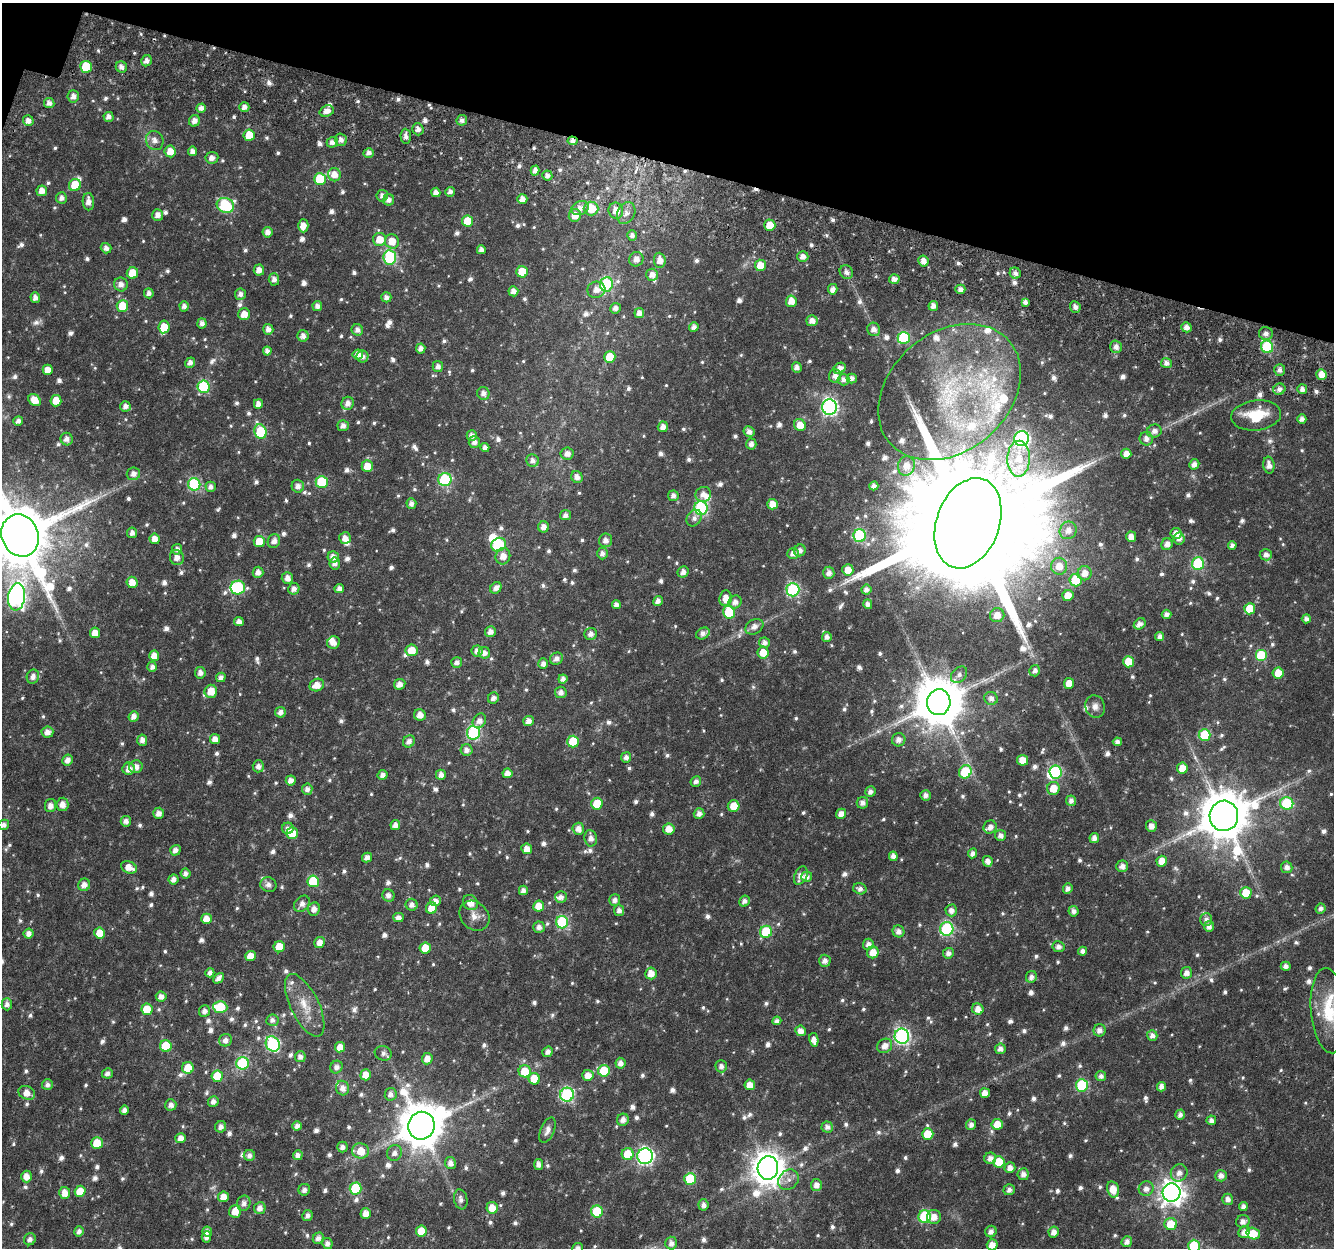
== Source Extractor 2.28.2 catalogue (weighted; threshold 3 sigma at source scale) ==
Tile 2 of 4 x 4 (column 2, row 1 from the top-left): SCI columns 1387-2718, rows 4042-5287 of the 5445 x 5654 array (HDU 1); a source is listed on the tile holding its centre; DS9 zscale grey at full resolution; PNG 1336 x 1250 px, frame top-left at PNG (2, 3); each listed source drawn as its Kron ellipse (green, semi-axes under 4 px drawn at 4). Shown black and unused: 13% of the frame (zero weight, under 3 of 6 exposures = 5% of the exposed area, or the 3 px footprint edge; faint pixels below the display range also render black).
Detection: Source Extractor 2.28.2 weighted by HDU 2 'WHT'; one run over the whole footprint, this tile lists its part. Background 0.0185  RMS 0.0024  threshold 0.00974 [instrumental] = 3 sigma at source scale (4.09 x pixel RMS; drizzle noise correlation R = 1.36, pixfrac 0.8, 0.0396/0.0396 arcsec/px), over >= 5 px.
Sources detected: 1032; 5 too faint to see at this stretch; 4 inside a brighter object's white glare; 4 cosmic-ray / hot-pixel residue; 2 long thin detections or spike segments (spike, bleed or trail) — neither listed nor drawn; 25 inside a brighter listed object's ellipse — not listed separately; of the other 992, all 500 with FLUX_AUTO >= 1.02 (the completeness limit of this list) listed and drawn (492 fainter detections not listed), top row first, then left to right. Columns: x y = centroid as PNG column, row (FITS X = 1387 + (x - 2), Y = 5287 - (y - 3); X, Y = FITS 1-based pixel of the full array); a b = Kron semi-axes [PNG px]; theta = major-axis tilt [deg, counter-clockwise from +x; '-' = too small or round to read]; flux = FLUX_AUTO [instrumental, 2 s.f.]
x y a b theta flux
147 61 6 5 - 1.1
86 67 6 6 - 8.8
121 67 6 5 - 1.2
73 96 6 5 - 1.5
49 103 5 5 - 1.2
244 107 5 4 - 1.2
201 108 5 4 - 1.1
327 111 7 5 20 1.7
109 117 5 5 - 1.1
462 120 5 5 - 1.1
28 121 5 5 - 1.4
194 121 6 5 - 1.4
418 129 6 5 - 1.4
249 135 6 5 - 5
406 136 7 5 -88 1.2
155 140 10 8 -64 1.6
341 140 6 6 - 1.2
572 141 5 4 - 1.1
332 142 5 5 - 1.2
170 151 6 5 - 2.8
193 151 5 4 - 1.3
369 153 5 4 - 1.2
212 158 6 6 - 1.4
535 170 5 4 - 1.3
334 175 7 6 - 2.2
547 176 5 5 - 1.2
320 179 6 6 - 8.4
75 185 6 6 - 4.9
42 191 5 5 - 1.9
436 192 4 4 - 1.3
450 192 5 4 - 1.1
382 196 6 5 - 1.2
61 198 5 5 - 1.1
522 199 5 4 - 1.4
389 200 5 5 - 1.2
88 202 9 5 -86 1.6
225 205 9 7 -21 20
580 208 9 6 22 1.7
591 208 7 7 - 5.9
616 211 8 7 - 2.5
626 213 11 8 64 1.4
158 215 6 5 - 1.4
575 215 6 6 - 3
468 221 5 5 - 5.3
770 225 5 5 - 3.9
303 226 6 5 - 1.9
268 232 5 5 - 1.5
632 235 5 5 - 1.1
380 239 6 6 - 3.4
392 241 7 7 - 3
106 248 5 5 - 1.1
481 250 4 4 - 1.1
803 257 5 5 - 1.5
390 258 7 6 - 25
636 259 7 7 - 1.7
660 260 7 6 - 2.1
923 261 5 5 - 1.7
760 265 6 5 - 3.6
259 270 5 5 - 1.5
522 272 5 5 - 5.7
846 272 7 6 - 1.1
132 273 6 5 - 5.2
1015 273 6 5 - 1.1
652 275 6 6 - 1.6
274 279 6 5 - 1.2
894 279 5 5 - 1.4
121 284 7 6 - 1.4
606 284 7 6 - 21
833 289 5 4 - 1.3
960 289 5 4 - 1.1
596 290 9 8 - 1.7
513 291 5 5 - 1.5
149 293 5 5 - 1
240 294 6 5 - 1.1
386 297 5 5 - 1.2
35 298 5 4 - 1.3
791 301 6 5 - 2.4
1025 302 4 4 - 1
122 306 6 5 - 5.9
184 306 5 4 - 1.1
317 306 5 5 - 1.1
933 306 5 4 - 1.4
1075 307 6 5 - 1.2
615 308 5 5 - 1.2
639 313 5 5 - 1.4
244 314 6 6 - 2.4
812 321 5 5 - 1.6
202 323 5 4 - 1.1
164 327 6 5 - 3.9
694 327 5 4 - 1.1
1186 327 5 5 - 1.4
268 329 5 5 - 1.4
874 329 7 6 - 1.4
357 330 6 5 - 1.1
1266 334 7 6 - 1.2
303 336 6 5 - 1.3
904 338 6 6 - 20
1116 347 6 5 - 1.3
1267 347 6 6 - 20
421 349 5 4 - 1.3
267 351 4 4 - 1.1
358 354 5 5 - 1.6
362 356 6 6 - 1.3
610 357 6 5 - 4.5
190 363 5 5 - 1.2
1166 363 5 5 - 1.1
438 366 5 5 - 1.2
797 367 5 5 - 1.3
840 368 6 5 - 1.5
48 370 5 5 - 2.1
1280 370 6 5 - 1.1
1321 374 5 5 - 2.2
835 376 6 6 - 1.3
852 378 5 5 - 1.1
844 380 6 6 - 1.2
203 387 6 6 - 16
1279 389 6 5 - 1.1
1302 389 5 5 - 1.1
949 392 79 59 40 45
483 393 6 6 - 1.3
35 400 7 5 -45 3.4
56 401 5 5 - 3.6
348 403 6 6 - 1.6
258 404 5 4 - 1.4
125 406 5 5 - 1.2
829 407 8 7 - 61
1256 415 25 15 6 9
1302 419 4 4 - 1.2
18 421 5 4 - 1
800 425 6 5 - 2.9
343 426 5 5 - 1.3
663 427 5 5 - 1.5
1154 431 7 6 - 1.4
260 432 7 6 - 15
749 432 6 5 - 1.2
472 435 5 5 - 1.4
67 439 6 6 - 1.3
1022 439 7 7 - 47
1146 439 7 6 - 1.3
474 442 6 5 - 1.3
751 444 5 5 - 1.2
485 448 4 4 - 1
567 454 6 6 - 1.4
1126 454 5 5 - 1.8
1019 459 18 11 88 5
533 461 6 6 - 1.1
1194 464 5 5 - 1.2
1269 465 8 5 -82 1.7
367 466 6 5 - 3.1
906 466 10 8 77 2.1
133 474 7 6 - 1.5
577 477 6 5 - 1.4
445 479 6 6 - 19
322 482 6 6 - 12
194 484 6 6 - 22
298 486 6 6 - 1.3
874 486 5 4 - 1.1
211 487 5 5 - 1
703 494 8 7 - 1.6
673 496 5 5 - 1.1
411 503 5 5 - 1.2
772 504 5 5 - 2.5
701 508 7 6 - 33
565 515 5 5 - 1.1
694 518 9 7 56 1
968 523 47 31 70 16000
543 527 5 5 - 1.5
1068 530 9 8 - 1.9
132 533 5 5 - 1.1
1176 533 5 5 - 1.8
20 535 21 18 -69 2500
860 535 6 6 - 23
1131 537 5 5 - 1.9
345 538 6 5 - 1.7
155 539 5 5 - 1.9
1179 539 6 5 - 1.2
606 540 7 6 - 1.4
259 541 5 5 - 4.2
274 541 7 6 - 1.4
1167 544 6 5 - 1.5
499 545 7 6 - 13
1232 545 4 4 - 1
177 549 5 5 - 1
800 550 6 6 - 1.2
602 553 6 5 - 1.1
793 553 6 5 - 1.3
1266 555 6 5 - 1.3
503 556 8 7 - 2.1
333 557 6 5 - 1.7
177 558 8 7 - 1.6
335 563 6 5 - 1.1
1198 564 6 6 - 21
1059 566 8 8 - 3
848 570 5 5 - 2.6
258 572 5 5 - 1.3
683 572 6 5 - 1.2
829 573 6 5 - 1.3
1085 573 7 7 - 2.1
287 578 6 5 - 1.4
1075 580 6 6 - 7.4
132 582 6 5 - 2.5
238 588 7 7 - 17
339 588 5 4 - 1.2
496 588 6 5 - 1.3
294 589 6 5 - 1.4
793 590 7 6 - 29
866 590 5 5 - 1.2
1068 595 6 5 - 2.5
17 597 13 8 82 77
726 598 8 6 84 2.2
658 601 5 4 - 1.2
735 602 7 6 - 1.4
868 604 5 4 - 1.1
616 605 4 4 - 1.1
1250 609 5 5 - 5.1
729 612 6 6 - 13
1167 614 5 4 - 1.1
997 615 7 7 - 2.3
1306 619 4 4 - 1
239 622 5 4 - 1.4
1140 624 6 5 - 1.3
754 627 9 7 31 1.3
490 632 5 5 - 1.5
95 633 5 5 - 2.5
703 633 7 5 31 1.3
591 634 6 6 - 1.2
1160 636 4 4 - 1.1
827 637 5 4 - 1.1
333 643 6 6 - 1.5
764 643 5 5 - 1.2
412 650 6 6 - 3.3
477 651 5 5 - 1.5
484 653 6 5 - 1.3
763 653 6 5 - 3.3
1261 655 6 6 - 13
154 656 5 5 - 2.4
556 659 7 5 30 1.3
457 662 5 5 - 1.1
1128 662 6 5 - 4.6
543 664 5 5 - 1.1
152 667 5 5 - 1.1
1035 671 6 5 - 1.1
200 673 5 5 - 1.3
1278 673 5 5 - 3.9
959 675 9 7 46 1
33 677 7 6 - 1.3
221 677 5 4 - 1.1
563 679 4 4 - 1.1
1069 683 5 5 - 2.8
400 684 6 5 - 1.5
317 685 7 6 - 2.5
211 691 6 6 - 3.5
561 692 6 6 - 1.1
493 698 6 5 - 1.2
991 698 7 6 - 1.3
939 702 13 12 - 1100
1095 706 11 9 -72 1.5
280 712 5 5 - 1.3
420 715 6 5 - 1.9
134 716 5 5 - 1.4
479 721 8 6 52 1.5
528 721 5 5 - 1.4
47 732 6 5 - 1.6
473 733 7 6 - 32
1205 735 6 6 - 12
215 739 5 5 - 1.8
142 740 5 5 - 1.3
899 740 7 6 - 1.4
409 741 6 5 - 1.3
573 742 6 5 - 8.4
1117 742 4 4 - 1.1
467 750 6 5 - 1.3
626 757 5 5 - 1.1
67 760 6 5 - 1.3
1023 760 5 5 - 3.1
258 766 6 5 - 1.3
136 767 7 6 - 1.8
1182 768 5 5 - 3.1
129 769 6 6 - 1.8
965 772 7 6 - 11
1056 772 6 6 - 21
507 773 5 5 - 1.9
383 775 5 5 - 1.1
441 775 5 5 - 1.5
291 780 5 5 - 1.6
696 781 5 5 - 1.1
1053 788 6 6 - 3.4
307 789 5 5 - 1.1
870 792 5 5 - 1.1
926 795 5 5 - 1.1
1071 801 5 5 - 1.2
862 803 6 5 - 1.3
1287 803 6 6 - 15
62 804 7 6 - 1.8
597 804 6 5 - 5.9
50 806 6 5 - 1.4
734 806 6 5 - 3.2
159 813 5 5 - 1.5
699 814 5 5 - 1.3
841 814 5 5 - 1.6
1224 816 15 14 - 1200
126 821 5 5 - 1.1
4 825 5 5 - 1.1
395 825 5 4 - 1.3
1151 826 6 5 - 1.6
990 827 7 6 - 1.5
288 828 6 5 - 1.2
578 829 6 6 - 1.7
669 829 6 5 - 2.5
292 833 6 5 - 4.4
1000 835 5 5 - 1.2
591 838 8 6 -81 1.5
1094 838 5 4 - 1.3
527 849 5 5 - 2.1
175 850 5 5 - 1.3
973 853 5 4 - 1.1
893 856 5 4 - 1.3
367 858 5 4 - 1.4
988 861 5 5 - 1.5
1162 861 5 5 - 2.9
1122 866 6 6 - 1.4
129 867 8 5 -23 2.6
1287 867 6 5 - 1.3
185 873 5 5 - 1.1
801 876 10 6 65 1.7
807 877 5 5 - 1.3
173 879 5 5 - 1.4
313 881 6 6 - 10
84 885 6 6 - 1.5
268 885 8 7 - 1.2
1068 888 5 4 - 1.1
860 889 7 5 -17 1.1
523 890 4 4 - 1.2
1246 893 6 5 - 4.9
388 895 6 6 - 1.1
561 897 6 5 - 1.2
615 900 6 5 - 1.1
435 901 5 5 - 1.5
744 901 6 5 - 1.1
470 903 8 7 - 2.6
302 904 9 6 48 1.5
412 905 6 6 - 1.2
539 906 5 5 - 3.4
431 908 6 5 - 3.1
314 909 7 6 - 1.5
1321 909 5 5 - 1
619 910 6 5 - 1.1
951 910 6 6 - 1.3
1073 911 5 5 - 1.2
474 916 16 13 -45 2.2
398 918 5 4 - 1.3
206 919 5 5 - 2.4
1206 919 6 6 - 1
562 922 6 6 - 24
1209 926 5 4 - 1.2
539 927 6 5 - 1.3
947 929 7 6 - 31
898 931 6 5 - 1.4
766 932 6 6 - 14
100 933 5 5 - 3.8
29 934 5 5 - 1.3
319 942 6 5 - 1.7
868 944 5 5 - 1.2
279 947 5 5 - 4.5
1058 947 6 5 - 1.3
425 948 5 5 - 4.4
1082 951 4 4 - 1
873 952 6 5 - 3.1
948 953 5 5 - 1.2
250 956 5 5 - 2.9
825 961 6 5 - 1.3
1286 966 5 4 - 1.1
210 973 4 4 - 1.2
651 973 6 5 - 2.4
1186 973 6 5 - 1.5
1031 977 6 5 - 1.1
218 978 6 4 46 1.2
161 997 5 5 - 1.6
7 1004 6 5 - 1.2
305 1005 34 14 -64 5.5
220 1007 7 6 - 11
147 1009 5 5 - 6.9
978 1009 6 5 - 2
204 1011 6 5 - 1.2
1329 1011 43 18 -85 9
272 1020 6 6 - 1
777 1021 4 4 - 1.1
1100 1030 6 6 - 1.4
800 1031 5 5 - 1.8
902 1036 7 7 - 54
1152 1036 5 5 - 1.2
225 1040 6 6 - 1.3
814 1040 7 4 -78 1.6
273 1044 8 6 -60 30
166 1046 6 6 - 7.8
885 1046 8 6 38 1.8
340 1047 5 5 - 2.7
1000 1049 5 5 - 1.3
548 1052 5 5 - 1.2
383 1053 8 7 - 1
300 1057 5 5 - 1.1
427 1059 6 5 - 1.7
243 1063 6 6 - 21
620 1063 5 5 - 1.4
721 1066 6 5 - 1.1
336 1067 6 6 - 1.1
188 1068 6 6 - 5
525 1071 6 6 - 5
604 1071 6 6 - 9.6
107 1073 5 5 - 1.1
366 1075 5 5 - 3.2
588 1075 5 5 - 2.6
217 1076 6 5 - 7.1
1101 1076 5 5 - 1
534 1079 6 5 - 4.6
47 1085 5 5 - 1
750 1085 5 5 - 2.6
1082 1085 6 6 - 19
1161 1087 5 4 - 1.4
343 1088 7 6 - 1.6
27 1093 9 6 -27 2.2
985 1093 5 5 - 2.1
391 1094 6 6 - 1.1
567 1095 7 7 - 34
213 1102 5 5 - 1.2
171 1105 6 5 - 1.3
124 1110 4 4 - 1.1
1180 1115 5 4 - 1.1
623 1120 6 5 - 1.5
1211 1120 5 5 - 1.2
997 1124 5 5 - 2.9
971 1125 5 5 - 1.2
297 1126 5 4 - 1.2
421 1126 14 13 - 920
221 1127 6 5 - 1.3
827 1127 6 5 - 1.2
547 1130 13 7 67 1.2
928 1134 6 5 - 5
181 1138 5 5 - 1.8
97 1143 6 5 - 4.9
342 1147 5 5 - 1.1
361 1151 8 7 - 3.7
394 1153 8 7 - 1.1
628 1154 6 6 - 5.7
249 1155 5 5 - 1.2
298 1155 5 5 - 1.2
645 1156 8 7 - 67
990 1158 6 5 - 1.3
999 1162 5 5 - 5.4
450 1163 6 5 - 1.3
538 1164 5 4 - 1.2
768 1168 12 10 77 410
1010 1168 5 5 - 1.6
1179 1173 9 8 - 1.5
1023 1174 6 5 - 1.2
1221 1176 6 5 - 1.4
26 1177 6 5 - 2.1
690 1179 6 6 - 11
788 1180 11 9 43 1.4
816 1185 6 5 - 1.6
356 1188 6 6 - 11
1113 1189 8 6 -77 3
1146 1189 7 7 - 1.5
304 1190 6 5 - 1.2
1009 1190 5 5 - 1.1
80 1191 5 5 - 3.9
65 1193 6 5 - 2.6
1172 1193 9 9 - 190
223 1197 5 5 - 2.6
461 1199 10 6 -79 1.1
1228 1199 5 5 - 1.3
244 1203 8 6 79 1.2
703 1205 6 5 - 1
1243 1206 4 4 - 1.1
260 1208 6 5 - 1.6
492 1208 6 5 - 3.2
235 1211 6 6 - 3
597 1211 6 6 - 13
366 1213 5 5 - 1.9
307 1215 5 5 - 1.1
925 1217 6 6 - 18
934 1217 7 7 - 2
1243 1221 7 6 - 1.3
1171 1224 6 6 - 5
79 1231 5 4 - 1.1
421 1231 5 5 - 4.6
207 1232 5 5 - 1.1
991 1232 6 5 - 1.2
1054 1232 5 5 - 1.6
1244 1232 6 5 - 1.5
1253 1234 7 5 -18 4.1
206 1237 5 4 - 1.1
318 1238 6 5 - 1.2
30 1239 6 5 - 1.1
1127 1242 5 5 - 1.2
327 1243 5 5 - 1.2
671 1243 6 6 - 1.3
992 1245 5 5 - 2.6
1194 1246 6 6 - 10
578 1248 5 5 - 1.1
Overlapping masked pixels (flux is a lower limit): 1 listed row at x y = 572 141
Isophote crosses this tile's border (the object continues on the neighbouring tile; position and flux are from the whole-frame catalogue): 6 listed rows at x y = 20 535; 17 597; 4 825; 1329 1011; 1194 1246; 578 1248